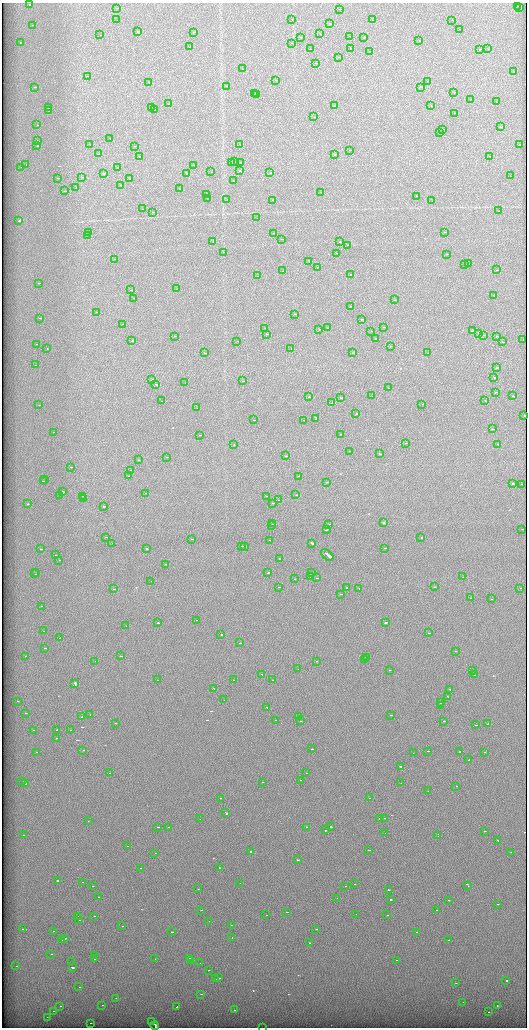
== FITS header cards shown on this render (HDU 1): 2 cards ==
NAXIS1  =                 1049 / length of data axis 1
NAXIS2  =                 2051 / length of data axis 2

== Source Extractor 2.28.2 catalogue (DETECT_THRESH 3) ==
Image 1049 x 2051 px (HDU 1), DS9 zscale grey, zoomed out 1/2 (1 PNG px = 2 x 2 image px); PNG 529 x 1030 px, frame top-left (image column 1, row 2050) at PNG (2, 3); each listed source drawn as its Kron ellipse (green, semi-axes under 4 px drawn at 4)
Background 1260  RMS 5.6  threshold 16.9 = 3 sigma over >= 5 px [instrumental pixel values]
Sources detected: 461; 47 cannot appear on this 1/2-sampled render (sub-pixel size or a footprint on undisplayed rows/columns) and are neither listed nor drawn; the other 414 listed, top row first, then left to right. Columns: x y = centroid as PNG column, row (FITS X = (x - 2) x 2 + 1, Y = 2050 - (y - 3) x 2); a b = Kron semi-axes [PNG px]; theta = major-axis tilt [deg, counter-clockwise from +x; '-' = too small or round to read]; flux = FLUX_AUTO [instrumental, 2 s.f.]
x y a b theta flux
30 5 2 1 - 5000
517 6 2 1 - 3400
117 8 2 2 - 4900
520 8 2 1 - 3200
339 9 2 1 - 5100
292 19 2 1 - 2800
117 20 2 1 - 3500
373 20 2 1 - 3400
452 20 2 1 - 4000
330 24 2 2 - 10000
33 25 2 1 - 3900
459 29 2 1 - 5100
137 31 2 2 - 5400
193 32 2 2 - 4900
320 34 2 1 - 3000
100 35 2 1 - 3400
349 36 2 1 - 3900
301 37 2 1 - 4500
364 37 2 2 - 4500
419 40 2 2 - 9000
20 42 2 1 - 5100
291 43 2 1 - 670
190 47 2 1 - 4000
350 48 2 1 - 2900
310 49 2 1 - 3400
479 49 2 1 - 6800
488 49 2 1 - 5000
369 51 2 1 - 3800
339 57 2 1 - 3700
316 63 2 1 - 5700
242 69 2 1 - 2900
513 72 2 1 - 3900
88 76 2 1 - 3200
275 80 2 1 - 2700
428 81 2 1 - 4400
149 82 2 1 - 3100
227 86 2 1 - 3300
35 87 2 1 - 2100
421 87 2 2 - 7800
454 92 2 1 - 2700
255 93 2 1 - 3000
256 95 2 1 - 4300
471 99 2 1 - 4100
496 102 2 1 - 2900
168 104 2 1 - 2900
334 106 2 1 - 4400
431 106 2 1 - 5500
151 107 3 1 - 10000
48 108 2 1 - 3700
154 109 2 2 - 5300
48 111 2 1 - 2800
454 113 2 1 - 3000
314 117 2 1 - 2700
37 125 2 1 - 3400
501 127 3 1 - 17000
443 129 2 1 - 9200
439 133 2 1 - 3200
110 138 2 1 - 9100
37 141 2 1 - 5000
90 144 2 1 - 21000
519 144 2 1 - 3600
37 145 2 2 - 19000
240 145 2 1 - 4300
135 146 2 1 - 6000
350 150 2 1 - 4000
99 154 2 1 - 13000
334 154 2 1 - 3700
139 156 2 2 - 6000
490 156 2 2 - 5700
235 162 3 1 - 11000
231 163 2 2 - 3500
240 163 2 1 - 10000
26 165 2 1 - 5300
193 165 2 1 - 4400
21 167 2 1 - 3500
117 168 2 1 - 5300
239 171 2 1 - 7500
211 172 2 1 - 2900
103 173 2 2 - 5200
270 173 2 2 - 9000
186 174 3 2 - 15000
510 176 2 1 - 3700
82 177 2 1 - 3400
57 178 2 1 - 3100
129 179 2 2 - 6100
233 181 2 2 - 11000
121 185 2 1 - 5600
76 188 2 1 - 4600
179 189 2 1 - 2400
65 191 2 1 - 6200
321 192 2 1 - 5500
206 194 2 1 - 4900
416 196 2 1 - 3800
207 198 2 1 - 5400
227 199 2 1 - 3000
272 200 2 1 - 8100
432 201 2 1 - 3600
143 209 2 1 - 3400
498 211 2 1 - 3500
153 212 2 1 - 4800
257 218 2 1 - 2800
19 220 4 1 - 26000
89 232 2 1 - 2000
444 232 2 1 - 3400
274 233 2 1 - 5900
88 235 2 2 - 5500
281 239 2 1 - 3300
213 242 2 1 - 4800
340 242 2 1 - 3000
348 245 2 1 - 16000
223 252 2 1 - 3700
336 253 2 1 - 5000
447 254 2 1 - 10000
115 259 2 1 - 3300
309 261 2 2 - 19000
465 264 2 1 - 7300
469 264 2 1 - 7900
317 267 2 1 - 2700
496 270 2 2 - 5400
283 271 2 1 - 540
351 275 2 1 - 16000
258 276 2 1 - 3400
38 283 2 1 - 5300
176 289 2 2 - 290
131 290 2 1 - 4100
494 296 2 2 - 9000
133 298 2 1 - 6900
395 300 2 1 - 7400
350 306 2 1 - 5500
96 312 2 1 - 5200
295 314 2 2 - 4100
39 318 2 1 - 8900
361 319 2 1 - 4800
123 324 2 1 - 13000
383 327 2 1 - 7700
265 328 2 1 - 4300
327 328 2 1 - 4000
319 329 2 1 - 7000
371 331 2 1 - 4600
472 331 2 1 - 8100
478 333 3 2 - 24000
267 334 2 1 - 2900
483 335 2 1 - 6600
175 336 2 1 - 4100
496 336 2 1 - 2700
376 339 2 1 - 3700
523 340 2 2 - 4700
132 341 2 2 - 19000
237 341 2 1 - 3700
502 342 2 1 - 3500
37 344 2 1 - 3100
390 346 2 1 - 5800
46 348 2 1 - 6800
291 348 2 1 - 3700
204 353 2 1 - 8100
353 353 2 1 - 4100
427 353 2 1 - 3800
36 365 2 1 - 2600
496 367 2 1 - 6500
494 378 2 1 - 5700
152 380 2 2 - 16000
242 381 2 1 - 3000
185 383 2 1 - 5400
156 385 3 1 - 27000
388 388 2 1 - 3500
495 392 2 1 - 11000
372 396 2 1 - 4700
512 396 2 1 - 5500
309 397 2 1 - 3200
340 398 2 1 - 4300
162 401 2 1 - 4000
485 401 2 1 - 4300
331 402 2 1 - 8400
422 404 2 1 - 5200
39 405 2 1 - 3500
197 408 2 1 - 8500
356 414 2 2 - 6400
524 415 2 1 - 9400
316 418 3 2 - 20000
254 420 2 1 - 5900
303 420 2 1 - 10000
492 429 2 1 - 3600
54 432 2 1 - 4100
340 434 2 1 - 3700
199 435 2 1 - 8800
405 443 2 1 - 2400
497 444 2 1 - 43000
234 445 2 1 - 5800
349 451 2 1 - 7200
379 454 2 2 - 11000
285 456 2 1 - 11000
166 457 2 1 - 4600
138 460 2 1 - 4500
71 467 2 1 - 6200
130 470 2 1 - 6700
128 476 2 1 - 3700
298 476 2 2 - 4200
45 480 2 1 - 7400
43 481 2 1 - 16000
326 482 2 1 - 3400
512 483 2 2 - 19000
521 484 2 1 - 2700
62 492 3 2 - 19000
145 493 2 1 - 7300
60 495 2 2 - 9300
296 495 2 1 - 5100
82 496 2 1 - 9400
267 496 2 1 - 6900
84 499 2 1 - 13000
278 500 2 2 - 7400
273 503 2 1 - 5100
27 504 2 1 - 3500
103 506 2 2 - 11000
383 522 4 3 - 1200
273 524 2 2 - 42000
329 524 2 1 - 5100
272 526 2 1 - 7200
522 529 2 1 - 4000
326 530 2 1 - 6600
105 537 2 1 - 4700
421 537 2 1 - 25000
192 539 2 1 - 2100
269 540 2 1 - 7000
112 543 2 2 - 17000
312 543 2 1 - 15000
241 546 2 2 - 5400
244 547 2 1 - 3000
146 548 2 2 - 5500
385 548 2 1 - 5700
40 549 2 1 - 7300
55 555 2 1 - 3700
327 555 7 2 -41 42000
280 559 2 1 - 10000
59 560 2 1 - 5300
165 564 2 1 - 3400
268 572 2 2 - 7300
311 572 2 1 - 4900
36 573 2 1 - 2400
35 574 2 1 - 2500
310 577 2 1 - 4600
463 577 2 1 - 5600
316 578 2 1 - 3000
294 579 2 1 - 3700
151 581 2 1 - 6600
279 587 2 1 - 5100
434 587 2 1 - 3800
346 588 2 2 - 9000
520 588 2 1 - 21000
113 589 2 1 - 4700
359 589 2 2 - 7400
341 594 2 1 - 5500
470 598 2 1 - 3700
491 599 2 2 - 4200
42 606 2 1 - 6000
196 620 2 1 - 4000
158 623 2 1 - 11000
385 623 3 2 - 15000
126 626 2 1 - 2400
43 631 2 1 - 5900
428 633 2 1 - 3300
221 634 2 2 - 7200
59 638 2 1 - 4100
240 643 2 1 - 18000
44 648 2 1 - 5300
455 651 2 2 - 600
25 656 2 1 - 4200
121 656 2 1 - 2500
366 657 2 1 - 6600
364 660 2 1 - 4300
95 661 2 1 - 2900
316 661 2 1 - 3700
298 669 2 1 - 2700
389 670 2 1 - 3200
473 670 2 1 - 11000
262 675 2 2 - 8000
474 675 2 1 - 7600
157 680 2 2 - 3700
233 680 2 1 - 3700
272 680 2 1 - 3500
75 683 3 2 - 13000
214 688 2 1 - 11000
450 690 2 2 - 13000
448 697 2 2 - 5300
224 700 2 1 - 4200
17 701 2 2 - 4500
440 703 2 1 - 2900
440 706 2 1 - 5000
267 708 3 2 - 12000
25 713 2 1 - 2300
90 715 2 1 - 13000
390 715 2 1 - 2900
82 716 2 2 - 5500
298 717 2 1 - 4500
275 720 2 1 - 3900
300 721 2 1 - 2600
443 721 2 1 - 4700
115 723 2 1 - 4300
488 724 2 2 - 4600
475 725 2 2 - 8800
33 730 2 1 - 7200
57 730 2 1 - 130000
70 730 2 1 - 2700
56 738 2 1 - 82000
311 749 2 1 - 6900
83 750 2 1 - 7700
427 751 2 1 - 20000
36 752 2 2 - 5200
459 752 2 2 - 12000
484 752 2 1 - 3600
413 753 2 1 - 4000
469 760 2 2 - 6800
401 767 3 2 - 28000
109 773 2 1 - 2900
306 773 2 1 - 12000
300 780 2 1 - 3800
21 781 2 1 - 3100
262 782 2 1 - 2900
401 783 2 1 - 4700
25 784 2 1 - 14000
456 786 2 1 - 2700
428 791 2 1 - 3800
221 798 2 1 - 27000
370 798 2 1 - 4800
225 813 3 1 - 28000
384 818 2 2 - 10000
200 819 2 1 - 6200
380 819 2 2 - 11000
88 821 2 1 - 2900
330 826 2 2 - 4400
158 827 2 2 - 7700
168 827 2 1 - 2700
306 827 2 2 - 6100
325 830 2 2 - 9200
484 831 2 1 - 4400
385 833 2 1 - 4400
24 835 2 1 - 3800
438 835 3 2 - 6100
497 840 2 1 - 6800
128 846 2 2 - 6100
368 850 2 1 - 12000
250 852 4 1 - 20000
511 852 2 1 - 1600
155 853 2 1 - 3000
297 860 2 1 - 4900
140 868 2 1 - 3600
219 868 2 1 - 8600
58 881 3 1 - 10000
82 882 2 1 - 2900
240 883 2 1 - 3400
354 884 2 1 - 3700
467 885 2 1 - 31000
92 886 2 1 - 6600
345 886 2 1 - 6100
198 889 2 1 - 3700
388 890 2 1 - 13000
98 897 2 1 - 4600
337 898 2 1 - 4000
390 899 2 1 - 5500
448 900 2 1 - 4900
498 904 2 1 - 1100
201 910 2 1 - 3200
436 910 2 1 - 4100
286 912 2 1 - 18000
356 914 2 1 - 11000
266 915 2 1 - 120000
387 915 2 1 - 3900
77 916 2 1 - 2000
94 916 2 1 - 4400
79 920 2 1 - 3500
209 921 2 1 - 4100
232 925 2 1 - 2500
122 926 2 1 - 5400
22 929 2 2 - 5400
316 929 2 1 - 6100
53 931 2 1 - 7100
171 932 2 1 - 4800
416 932 2 1 - 11000
64 938 2 2 - 11000
232 938 3 2 - 7900
62 940 2 1 - 1200
448 940 2 1 - 10000
309 943 2 1 - 5600
50 954 2 1 - 12000
95 955 2 1 - 5100
95 958 2 1 - 22000
190 958 2 1 - 6700
155 959 2 1 - 2800
190 960 2 1 - 17000
396 960 2 1 - 3600
72 962 3 1 - 28000
200 963 2 1 - 2400
16 966 2 1 - 3400
72 967 2 1 - 22000
208 970 2 1 - 2300
219 978 2 1 - 8200
216 979 2 1 - 2100
506 980 3 1 - 22000
456 983 2 1 - 5700
79 987 2 1 - 3300
201 994 2 1 - 4600
116 998 2 1 - 4200
463 1002 2 2 - 4900
102 1005 2 1 - 6300
497 1005 2 1 - 5800
60 1006 2 1 - 13000
177 1007 2 2 - 7100
234 1010 2 1 - 6900
53 1011 2 1 - 14000
488 1012 2 1 - 3100
47 1017 2 1 - 2400
152 1022 2 1 - 24000
90 1023 2 1 - 4400
155 1026 4 2 - 19000
263 1028 2 1 - 330
At the frame edge (FLAGS 8, measured only in part): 2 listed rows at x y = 155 1026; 263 1028
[47 sub-pixel or undisplayed-footprint detections neither listed nor drawn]